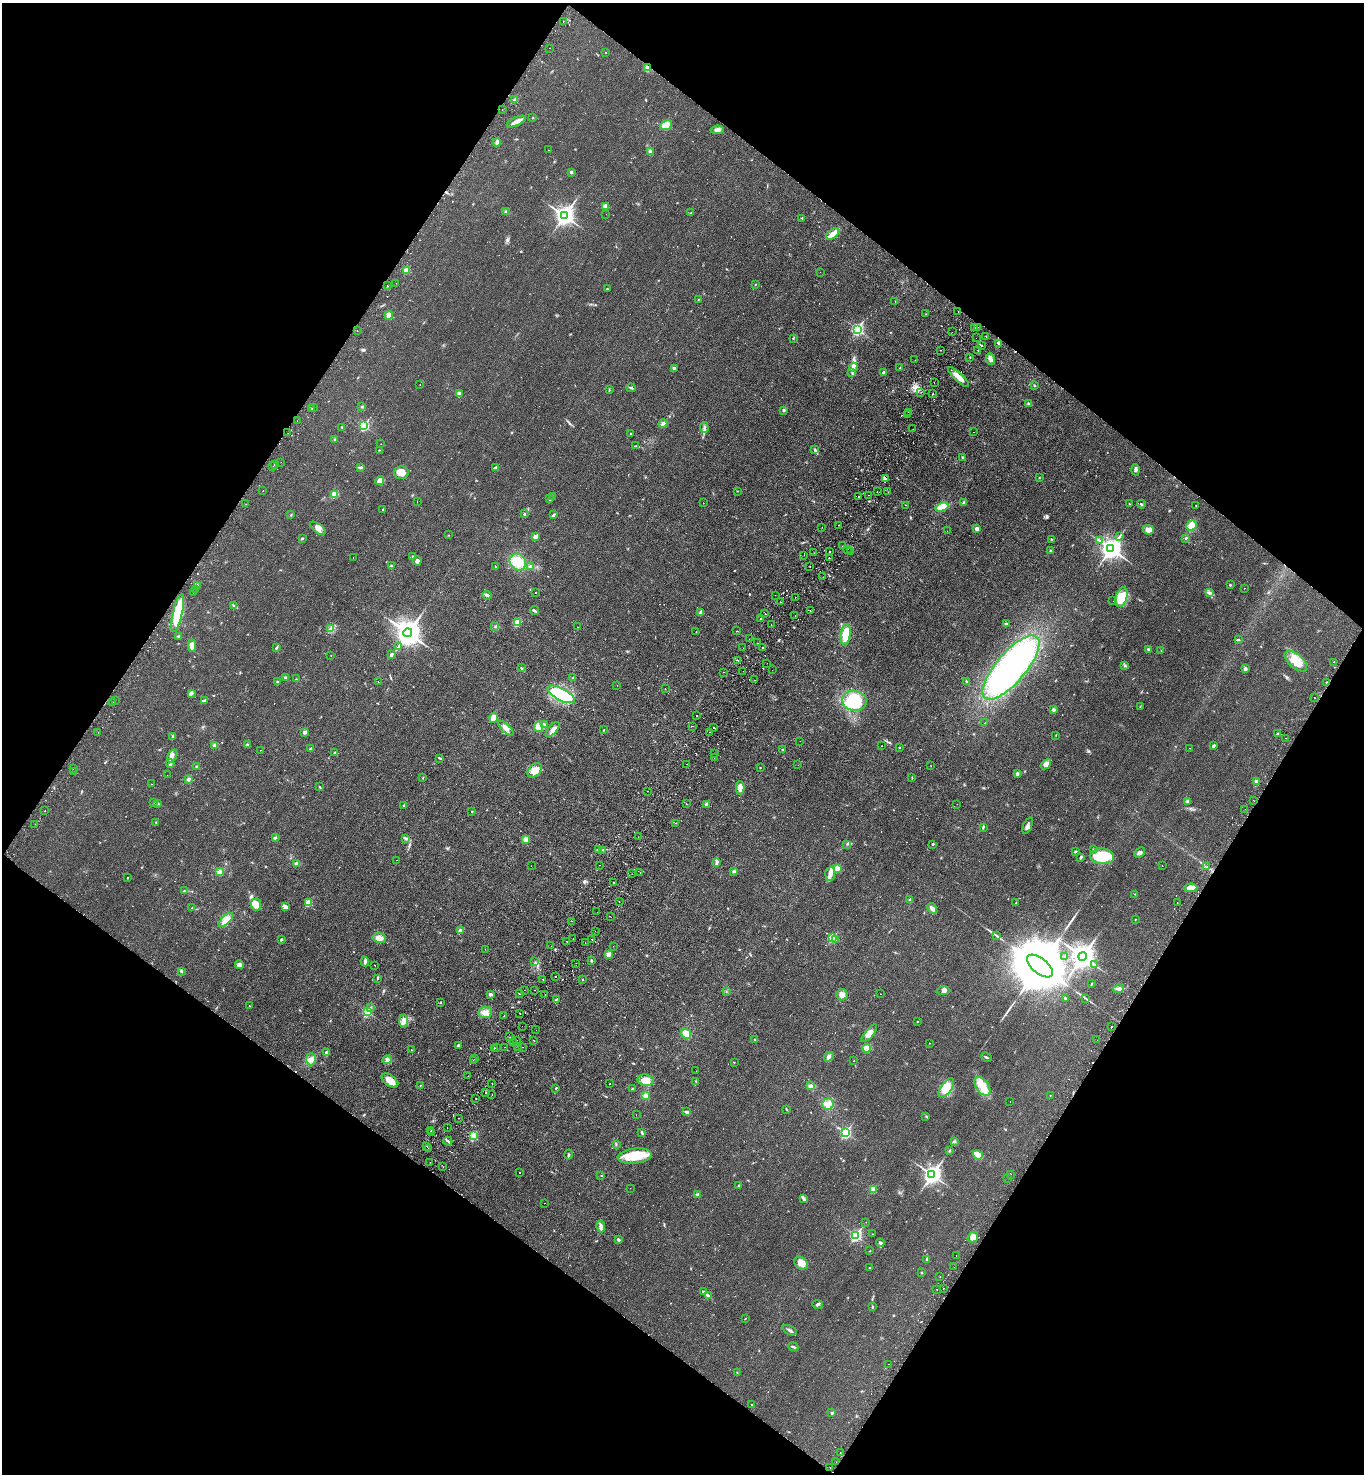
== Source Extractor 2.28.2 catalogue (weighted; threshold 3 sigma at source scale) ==
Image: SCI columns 205-5652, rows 40-5926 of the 5996 x 5963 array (HDU 1 of 3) = the unmasked area's bounding box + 8 px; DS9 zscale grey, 4 x 4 block average (1 PNG px = mean of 4 x 4 image px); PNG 1366 x 1476 px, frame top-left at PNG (2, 3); each listed source drawn as its Kron ellipse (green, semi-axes under 4 px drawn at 4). Shown black and unused: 49% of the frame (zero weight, under 2 of 3 exposures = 3% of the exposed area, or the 3 px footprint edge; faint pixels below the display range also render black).
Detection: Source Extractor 2.28.2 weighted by HDU 2 'WHT'. Background 0.0278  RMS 0.0048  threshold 0.0217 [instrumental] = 3 sigma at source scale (4.5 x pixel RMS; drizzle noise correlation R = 1.50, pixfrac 1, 0.05/0.05 arcsec/px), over >= 5 px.
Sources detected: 833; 4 too faint to see at this stretch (4 x 4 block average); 3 inside a brighter object's white glare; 69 cosmic-ray / hot-pixel residue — neither listed nor drawn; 10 coinciding with a brighter row at this scale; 12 inside a brighter listed object's ellipse — not listed separately; of the other 735, all 500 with FLUX_AUTO >= 0.915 (the completeness limit of this list) listed and drawn (235 fainter detections not listed), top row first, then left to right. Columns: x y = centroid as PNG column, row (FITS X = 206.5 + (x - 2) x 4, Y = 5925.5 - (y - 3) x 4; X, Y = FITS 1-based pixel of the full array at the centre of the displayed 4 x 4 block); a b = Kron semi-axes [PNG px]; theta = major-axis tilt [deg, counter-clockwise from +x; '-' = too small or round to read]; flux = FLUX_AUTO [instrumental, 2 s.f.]
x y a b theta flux
563 21 2 2 - 1
549 48 2 2 - 1.5
606 52 2 2 - 1.3
648 67 3 2 - 4.5
515 100 3 3 - 6.4
502 110 2 2 - 1.3
533 118 2 2 - 1
516 122 10 3 25 17
666 125 6 4 25 22
717 130 6 4 9 11
497 142 4 3 - 6.1
548 150 2 2 - 2.3
650 151 3 3 - 4
571 172 3 2 - 4.4
605 206 3 3 - 11
506 212 3 3 - 4.6
691 213 2 2 - 0.99
606 214 2 2 - 1.3
564 215 4 3 - 1500
802 218 2 2 - 1.8
833 234 8 2 38 40
406 270 2 2 - 65
820 272 2 2 - 0.94
396 283 2 2 - 1.9
756 284 2 2 - 1.3
387 286 2 2 - 1.8
607 289 3 2 - 1.6
698 299 2 2 - 1
895 301 2 2 - 1.1
958 311 2 2 - 2.5
926 314 2 2 - 0.94
389 315 4 3 - 14
978 327 2 2 - 3.3
975 328 2 2 - 1
857 329 3 2 - 420
357 331 2 2 - 1.5
952 332 2 2 - 1.5
986 336 2 2 - 2.5
793 338 2 2 - 1.6
976 338 2 2 - 1.2
998 343 3 2 - 2.4
981 346 2 2 - 1.7
941 350 2 2 - 1.8
978 350 2 2 - 0.99
970 357 2 2 - 1.3
990 359 6 4 -75 9.6
915 360 2 2 - 4.4
853 367 4 3 - 8.3
674 368 3 2 - 5.6
900 368 3 2 - 1.7
883 372 3 2 - 4.8
852 373 3 2 - 2.9
959 377 14 4 -43 23
934 382 2 2 - 2.2
420 385 2 2 - 1.2
1035 386 2 2 - 1.8
631 388 5 2 - 3.1
609 390 2 2 - 1.1
921 392 2 2 - 1.3
459 393 3 3 - 4.4
933 394 2 2 - 14
1029 403 4 2 - 4
362 407 3 2 - 2.4
314 408 2 2 - 1.9
311 409 2 2 - 1.5
784 410 2 2 - 4.4
909 412 2 2 - 1.8
907 415 2 2 - 1.9
297 421 2 2 - 1.2
663 423 4 3 - 5.8
364 426 3 2 - 260
342 427 2 2 - 2
704 427 5 2 - 5.1
913 429 2 2 - 1.4
974 432 2 2 - 0.95
288 433 2 2 - 3
630 433 2 2 - 1.5
335 439 2 2 - 1.7
381 444 2 2 - 1.2
635 446 3 2 - 2.3
379 450 2 2 - 1.5
815 450 4 2 - 3.8
963 457 2 2 - 1.9
281 462 2 2 - 1.1
274 464 2 2 - 1.7
273 466 2 2 - 0.98
361 467 3 2 - 3.2
495 468 3 2 - 8.3
1136 470 6 3 -86 6.4
401 472 7 6 - 24
1039 477 2 2 - 1.1
886 479 2 2 - 210
380 480 5 4 - 9.8
263 491 2 2 - 2.8
738 491 2 2 - 1.3
877 492 2 2 - 1.4
888 492 2 2 - 1.5
334 495 2 2 - 87
868 495 2 2 - 1
552 496 2 2 - 1.4
858 496 2 2 - 4.1
549 499 3 2 - 2.6
417 501 2 2 - 2.6
964 502 2 2 - 5.3
703 503 2 2 - 1.7
246 504 2 2 - 1.4
1129 504 2 2 - 1.5
1141 504 4 2 - 3.2
906 505 2 2 - 2.9
1196 505 2 2 - 1.2
942 507 6 4 20 39
383 509 2 2 - 1.9
524 514 2 2 - 3.3
291 515 3 2 - 1.9
553 515 3 2 - 5.9
839 525 2 2 - 1.1
1191 526 5 4 - 28
822 527 2 2 - 0.93
318 528 9 4 -36 14
977 529 4 3 - 5.5
1148 530 6 4 -23 13
947 531 2 2 - 2.4
449 535 2 2 - 1
1120 536 2 2 - 1.6
535 537 2 2 - 34
303 538 2 2 - 2
1186 538 2 2 - 3.8
1051 539 2 2 - 1.4
1099 541 3 2 - 3
843 546 2 2 - 2.3
847 549 2 2 - 3.8
1111 549 4 3 - 2100
1051 551 2 2 - 1.2
830 552 2 2 - 1.9
850 552 2 2 - 2
814 553 2 2 - 0.93
804 555 2 2 - 0.98
413 556 2 2 - 2.1
353 558 2 2 - 1.9
829 558 2 2 - 5.4
417 561 4 4 - 6.7
518 562 9 7 -50 52
391 566 3 2 - 3.5
495 566 2 2 - 0.93
530 566 3 2 - 4.4
810 567 2 2 - 1.8
823 577 2 2 - 2.8
198 585 2 2 - 2
1230 585 2 2 - 2.6
1244 588 2 2 - 4.6
195 590 2 2 - 0.95
193 592 2 2 - 2.4
536 592 2 2 - 0.96
1210 593 2 2 - 1.5
487 595 4 3 - 4.7
775 595 2 2 - 1
795 597 2 2 - 1.5
1122 597 10 5 73 29
1113 601 2 2 - 1.2
781 602 2 2 - 0.96
234 605 3 2 - 2.8
535 611 5 2 - 3.3
810 611 2 2 - 1.6
700 612 3 2 - 3.8
178 613 19 4 77 140
765 614 2 2 - 1.6
795 616 2 2 - 1.4
761 619 2 2 - 3.6
517 622 4 3 - 34
771 624 2 2 - 1.2
1006 624 2 2 - 6.1
495 627 2 2 - 1.5
577 627 2 2 - 2.5
331 629 3 3 - 5.6
737 631 2 2 - 1.4
696 632 2 2 - 1
408 633 4 4 - 3200
846 634 10 5 83 45
179 637 2 2 - 2.1
749 639 2 2 - 1.9
1238 640 4 2 - 2.6
757 643 2 2 - 5
192 646 6 3 -88 18
276 647 3 2 - 2.6
398 647 2 2 - 1.2
763 647 2 2 - 4.7
743 648 2 2 - 0.94
1149 650 3 3 - 5.1
1161 651 2 2 - 1.2
331 655 2 2 - 1
391 655 3 3 - 3.9
738 660 2 2 - 4.2
1296 661 14 7 -40 39
1334 662 2 2 - 3.2
767 663 2 2 - 1.3
1125 665 2 2 - 1.3
1011 667 40 15 49 660
521 668 3 2 - 2.2
1246 668 3 2 - 2.8
772 670 2 2 - 0.96
743 671 2 2 - 0.92
723 672 2 2 - 5.3
286 677 3 3 - 4.9
573 678 3 2 - 1.4
296 679 2 2 - 1.1
754 680 2 2 - 1.6
277 682 3 2 - 2.6
378 682 2 2 - 1.4
967 682 3 2 - 3
1326 682 2 2 - 1.5
617 685 2 2 - 1.4
665 689 2 2 - 2.5
191 693 4 4 - 6
561 694 15 6 -28 160
1314 697 2 2 - 2.5
115 700 2 2 - 3.2
204 700 3 2 - 3.3
854 701 12 10 -9 130
113 702 2 2 - 2.8
1140 706 2 2 - 1.4
1053 710 3 3 - 5.9
696 715 2 2 - 2.5
493 718 5 4 - 15
985 723 2 2 - 1.2
545 724 4 2 - 2.9
693 726 2 2 - 2.4
539 727 5 4 - 20
714 727 2 2 - 3.6
506 728 10 3 -44 12
553 729 9 4 48 15
603 730 2 2 - 2.1
98 732 2 2 - 1.5
305 732 2 2 - 21
709 732 2 2 - 2.6
1277 734 2 2 - 1.9
1056 735 2 2 - 1
173 737 3 2 - 3.6
1286 738 2 2 - 1.2
800 741 2 2 - 1.1
215 745 3 3 - 5.3
247 745 3 2 - 3.4
882 746 2 2 - 1.3
1214 746 4 2 - 4
310 748 2 2 - 3
899 748 2 2 - 1.5
1189 748 2 2 - 1.2
782 749 2 2 - 1.5
260 750 2 2 - 1
334 753 2 2 - 4.1
715 753 2 2 - 1.3
172 756 7 3 60 10
440 758 3 2 - 2.4
714 758 2 2 - 0.99
170 764 4 3 - 6.6
687 764 2 2 - 5.3
1046 764 6 4 41 12
798 765 2 2 - 1.7
931 766 2 2 - 1.1
196 767 2 2 - 1.6
760 768 2 2 - 1
73 769 2 2 - 0.95
535 770 8 5 45 29
74 771 2 2 - 3.2
1017 774 4 2 - 4.4
167 775 2 2 - 0.96
912 777 2 2 - 1.2
423 778 2 2 - 1
188 779 3 3 - 5.3
1256 781 2 2 - 25
151 784 2 2 - 1.4
320 787 2 2 - 1
740 788 6 4 -90 18
648 791 2 2 - 1.2
1253 800 2 2 - 1.1
1187 801 3 2 - 2.4
153 802 2 2 - 1.1
158 803 2 2 - 2.2
686 803 2 2 - 1.2
706 804 4 3 - 3.9
957 804 2 2 - 1.5
404 805 3 2 - 2.4
1245 809 2 2 - 1.5
45 811 2 2 - 2.8
472 811 2 2 - 3.2
156 822 2 2 - 1.7
676 823 2 2 - 4.1
35 824 2 2 - 2.2
1028 825 9 3 68 9
983 827 4 2 - 2.9
638 837 2 2 - 2.7
275 838 3 2 - 2.6
406 839 4 2 - 3.8
526 839 2 2 - 65
847 844 2 2 - 1
933 844 2 2 - 5.1
598 849 3 2 - 2.8
1093 849 2 2 - 1.1
602 850 3 2 - 3
1075 851 3 2 - 2.7
1140 853 6 3 44 6
1102 856 12 8 -4 100
1081 857 3 2 - 3.9
397 860 2 2 - 1.6
717 862 3 3 - 4.7
297 863 4 3 - 7.7
600 865 2 2 - 1
531 866 2 2 - 0.97
1162 866 2 2 - 2.7
1207 867 2 2 - 1.3
838 869 3 2 - 3.5
734 871 3 3 - 3.4
220 872 4 4 - 8.7
640 873 2 2 - 2
632 874 2 2 - 2.8
830 874 7 5 85 14
127 878 2 2 - 2.2
613 882 2 2 - 2.3
1191 888 6 4 1 20
184 891 2 2 - 1.8
1135 894 2 2 - 1.1
910 900 3 2 - 2.6
619 901 2 2 - 1.2
309 902 2 2 - 43
1016 902 2 2 - 1.1
1177 903 2 2 - 1.1
256 905 6 5 - 24
285 906 4 3 - 6
192 908 2 2 - 1.2
932 908 6 4 -59 10
597 912 2 2 - 1.5
611 917 2 2 - 0.92
1135 919 2 2 - 1
226 920 9 4 42 20
572 921 2 2 - 3.4
460 931 2 2 - 42
595 931 2 2 - 1.7
996 935 3 2 - 2.2
379 938 7 5 -8 17
832 938 2 2 - 160
282 939 3 2 - 2.7
573 939 2 2 - 1.2
592 940 2 2 - 1.2
836 940 2 2 - 1.4
567 941 2 2 - 2.8
585 943 2 2 - 2.7
551 946 2 2 - 2.1
613 946 2 2 - 1.7
485 949 2 2 - 1.8
608 954 2 2 - 31
1082 956 4 4 - 2900
1064 957 2 2 - 1.1
591 960 2 2 - 3.4
365 962 5 3 - 5
535 962 2 2 - 3.3
576 963 2 2 - 2.1
239 965 4 4 - 10
375 965 2 2 - 1.1
1095 965 2 2 - 1.7
1040 966 15 7 -38 40000
181 971 4 2 - 3
556 976 2 2 - 7.2
377 978 2 2 - 1.5
542 979 2 2 - 1.1
583 979 2 2 - 2.2
1091 984 3 2 - 2.3
1119 989 5 2 - 6.2
524 990 2 2 - 3.2
534 990 2 2 - 1.5
943 991 7 3 3 7.3
726 992 2 2 - 0.96
519 993 2 2 - 4.3
490 994 3 3 - 6.2
545 994 2 2 - 1
881 994 2 2 - 4.1
842 995 6 5 - 13
1065 998 3 2 - 2.2
1085 998 4 2 - 3
556 999 3 2 - 2.8
440 1002 2 2 - 3.9
249 1005 2 2 - 2.6
370 1008 2 2 - 3.1
367 1012 2 2 - 210
485 1012 7 5 4 16
520 1014 2 2 - 1.5
504 1016 2 2 - 0.95
403 1021 6 3 -88 13
917 1021 2 2 - 1.1
522 1026 2 2 - 1.4
1111 1027 2 2 - 15
536 1030 2 2 - 1.3
869 1033 11 4 50 16
686 1034 5 4 - 26
510 1037 2 2 - 1.1
517 1040 2 2 - 1
533 1040 2 2 - 2.7
754 1040 2 2 - 1.1
1097 1040 2 2 - 2.3
513 1043 2 2 - 3
930 1043 2 2 - 1.3
458 1045 2 2 - 12
496 1047 2 2 - 1.1
505 1047 2 2 - 3.6
518 1047 2 2 - 4.1
523 1047 2 2 - 0.98
494 1048 2 2 - 110
867 1048 4 4 - 19
411 1050 2 2 - 1.3
326 1053 2 2 - 1.2
829 1057 5 3 - 8.9
986 1057 5 2 - 3.7
311 1059 6 5 - 11
475 1059 2 2 - 9.9
387 1060 4 3 - 6.8
854 1060 2 2 - 1
473 1061 2 2 - 1
734 1062 2 2 - 1.2
696 1071 2 2 - 1.3
468 1076 2 2 - 2.4
390 1080 9 5 -34 27
646 1080 8 5 -9 26
696 1081 3 2 - 1.6
492 1083 2 2 - 1.3
610 1084 2 2 - 9.2
420 1085 2 2 - 1.5
811 1086 3 2 - 3.6
982 1086 11 6 -56 43
556 1088 2 2 - 4.1
946 1088 11 5 54 33
632 1089 2 2 - 5.1
485 1093 2 2 - 5.9
492 1095 2 2 - 1.1
1050 1095 2 2 - 1.1
646 1096 4 3 - 9.7
476 1098 2 2 - 8.7
1010 1102 2 2 - 2.9
828 1104 6 5 - 25
786 1109 3 2 - 1.6
687 1112 3 2 - 5.8
636 1115 2 2 - 5.3
926 1116 2 2 - 1.5
458 1118 2 2 - 4.1
447 1128 2 2 - 1.2
431 1131 2 2 - 2.4
845 1132 3 2 - 370
432 1133 2 2 - 4.4
642 1133 4 2 - 3
473 1136 2 2 - 140
448 1141 4 2 - 4.9
955 1141 2 2 - 1.6
616 1145 3 2 - 1.3
427 1146 2 2 - 1.8
428 1148 2 2 - 4.1
950 1151 3 2 - 2.2
569 1154 5 2 - 3.2
978 1155 5 3 - 36
635 1156 17 7 5 62
430 1162 2 2 - 3.1
443 1167 2 2 - 0.98
519 1173 2 2 - 1.1
1011 1174 2 2 - 1.2
932 1175 4 3 - 1300
601 1176 2 2 - 1.2
1008 1178 2 2 - 1.9
739 1185 3 2 - 2
630 1188 2 2 - 1.1
873 1189 2 2 - 62
697 1195 2 2 - 28
803 1198 4 2 - 5.2
544 1203 2 2 - 2.5
866 1222 2 2 - 0.93
601 1227 6 2 -81 6.1
872 1234 2 2 - 1.1
856 1235 3 2 - 400
973 1237 5 5 - 18
618 1239 4 2 - 3.8
880 1243 4 3 - 5.6
870 1251 2 2 - 1.1
956 1256 2 2 - 1.6
927 1260 2 2 - 1.5
801 1263 7 6 - 19
954 1267 2 2 - 4.9
869 1268 2 2 - 1.5
922 1273 2 2 - 2.4
940 1277 2 2 - 7.2
943 1288 2 2 - 2.9
937 1289 2 2 - 2.5
703 1292 3 2 - 2.7
708 1296 3 2 - 3.1
817 1304 5 2 - 4.2
872 1307 3 2 - 2.3
745 1318 3 2 - 1.6
790 1330 8 2 -26 6.2
793 1347 5 2 - 4.6
889 1364 2 2 - 1.7
737 1372 2 2 - 0.94
752 1405 2 2 - 2.1
832 1413 2 2 - 7.3
840 1452 2 2 - 1.4
836 1462 2 2 - 1.2
830 1467 2 2 - 1.7
Overlapping masked pixels (flux is a lower limit): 1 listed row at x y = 648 67
Diffuse or blended objects may show on this block-average render without a row.